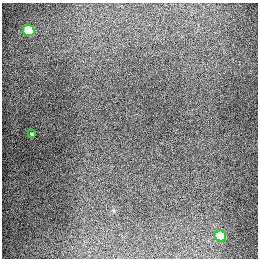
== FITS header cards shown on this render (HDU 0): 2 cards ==
NAXIS1  =                  256
NAXIS2  =                  256

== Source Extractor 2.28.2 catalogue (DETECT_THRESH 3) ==
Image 256 x 256 px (HDU 0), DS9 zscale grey, 1 PNG px = 1 image px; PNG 260 x 260 px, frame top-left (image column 1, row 256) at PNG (2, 3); each listed source drawn as its Kron ellipse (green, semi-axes under 4 px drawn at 4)
Background 1280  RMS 26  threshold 78.1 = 3 sigma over >= 5 px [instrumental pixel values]
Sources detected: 3; all 3 listed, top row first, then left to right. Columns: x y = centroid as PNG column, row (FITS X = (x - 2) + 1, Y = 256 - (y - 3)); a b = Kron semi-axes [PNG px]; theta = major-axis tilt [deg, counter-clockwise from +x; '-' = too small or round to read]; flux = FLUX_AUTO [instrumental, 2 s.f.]
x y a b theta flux
29 30 6 5 - 84000
31 134 4 2 - 1800
220 236 6 5 - 64000